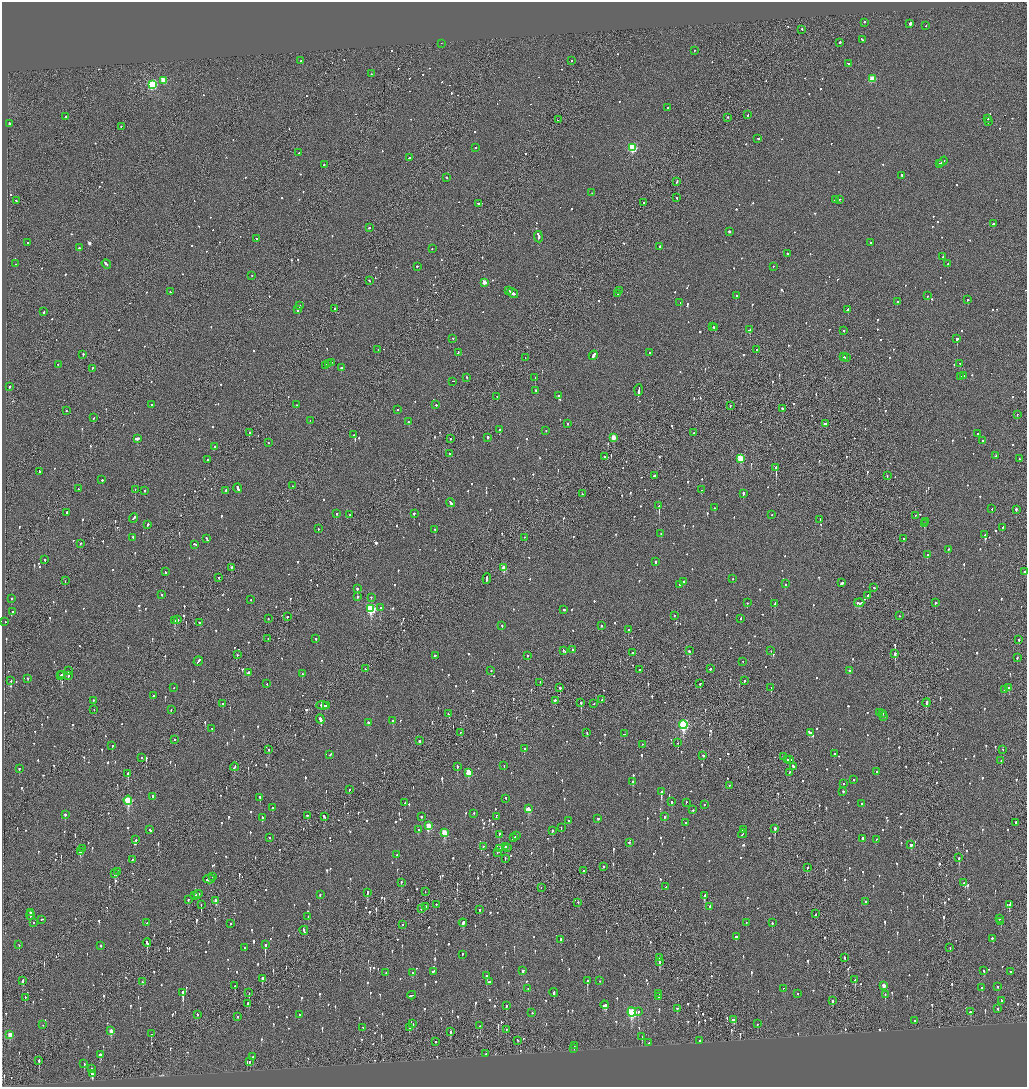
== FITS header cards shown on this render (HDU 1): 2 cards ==
NAXIS1  =                 2049
NAXIS2  =                 2169

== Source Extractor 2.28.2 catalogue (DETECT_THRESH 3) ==
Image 2049 x 2169 px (HDU 1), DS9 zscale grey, zoomed out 1/2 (1 PNG px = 2 x 2 image px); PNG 1029 x 1089 px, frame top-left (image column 1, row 2169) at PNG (2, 2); each listed source drawn as its Kron ellipse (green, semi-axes under 4 px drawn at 4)
Background -0.0838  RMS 0.066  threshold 0.198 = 3 sigma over >= 5 px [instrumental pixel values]
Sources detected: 1445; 44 cannot appear on this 1/2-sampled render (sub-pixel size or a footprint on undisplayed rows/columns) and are neither listed nor drawn; of the other 1401, the 500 brightest by FLUX_AUTO listed and drawn (901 fainter detections omitted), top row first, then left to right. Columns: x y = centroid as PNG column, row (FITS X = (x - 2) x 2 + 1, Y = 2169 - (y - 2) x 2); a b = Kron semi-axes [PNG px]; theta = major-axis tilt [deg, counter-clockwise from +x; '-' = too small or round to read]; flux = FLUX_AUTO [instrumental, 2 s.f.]
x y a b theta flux
864 22 2 2 - 300
910 24 2 2 - 440
926 26 2 2 - 86
802 29 2 2 - 70
862 40 4 2 - 190
840 42 2 2 - 190
441 43 2 1 - 93
694 50 2 1 - 63
571 60 2 2 - 70
301 61 2 2 - 77
848 64 3 2 - 100
371 74 2 2 - 55
872 79 3 3 - 420
163 80 3 3 - 300
152 85 4 3 - 1300
668 107 2 2 - 63
748 115 2 2 - 110
65 116 2 2 - 80
727 117 2 2 - 130
988 118 2 2 - 71
558 120 2 1 - 71
988 122 2 1 - 76
9 123 2 2 - 880
121 127 2 2 - 75
758 138 2 2 - 110
476 148 2 2 - 190
632 148 4 3 - 900
299 153 2 2 - 63
410 158 3 2 - 190
943 161 5 2 - 180
939 164 3 2 - 110
324 165 2 2 - 120
902 175 2 2 - 480
447 177 2 2 - 77
677 182 3 2 - 120
592 193 2 1 - 110
677 197 2 1 - 78
839 199 2 1 - 71
835 200 2 2 - 100
16 201 2 2 - 56
643 203 2 1 - 270
478 204 3 2 - 100
993 224 2 2 - 140
369 228 3 2 - 77
729 232 2 2 - 120
538 237 6 2 -83 630
257 238 2 2 - 61
28 242 2 2 - 53
871 243 2 2 - 75
659 246 2 2 - 60
79 248 2 2 - 190
432 248 2 2 - 54
787 253 2 2 - 61
943 256 2 2 - 57
16 264 2 1 - 100
106 264 5 2 - 200
948 264 2 2 - 120
417 266 2 2 - 190
773 266 2 2 - 57
252 275 2 2 - 98
369 280 2 2 - 60
484 282 3 3 - 130
509 290 2 1 - 91
619 290 2 1 - 70
170 292 2 2 - 53
513 293 6 2 -35 580
618 294 2 2 - 55
736 295 2 2 - 60
927 296 2 2 - 110
967 299 2 2 - 85
897 301 2 2 - 68
680 302 2 2 - 180
300 306 2 2 - 170
335 308 2 2 - 290
848 309 3 2 - 250
298 310 2 2 - 200
44 312 2 2 - 69
713 326 2 1 - 90
715 327 3 2 - 250
750 329 4 2 - 260
844 330 2 2 - 93
453 338 2 2 - 77
957 339 2 2 - 610
756 349 2 2 - 170
378 350 2 2 - 73
649 352 2 2 - 140
458 353 3 2 - 150
83 354 2 2 - 230
593 355 5 2 - 250
844 357 2 1 - 76
846 357 2 2 - 120
525 358 3 1 - 150
331 362 2 1 - 94
960 363 2 2 - 160
58 364 2 2 - 87
329 364 4 2 - 170
326 365 3 2 - 100
92 368 2 1 - 73
341 368 2 2 - 120
960 376 2 2 - 66
964 376 2 2 - 58
467 377 2 2 - 150
535 378 2 1 - 210
453 381 2 1 - 100
9 387 3 2 - 85
536 390 2 2 - 74
639 390 6 2 86 2600
559 396 3 2 - 180
497 397 2 2 - 66
151 404 2 2 - 130
297 405 2 2 - 57
436 405 2 2 - 95
730 405 2 1 - 130
782 408 2 2 - 91
398 410 2 1 - 57
66 411 2 2 - 110
1017 415 2 2 - 56
93 418 2 2 - 66
310 420 2 1 - 110
408 422 2 2 - 110
825 423 3 2 - 100
567 424 2 2 - 75
500 430 2 2 - 180
546 430 2 2 - 88
249 432 2 2 - 140
694 433 2 2 - 56
978 434 2 2 - 120
354 435 2 2 - 56
488 437 3 2 - 300
613 437 3 3 - 210
137 438 3 2 - 620
450 439 2 2 - 74
983 441 2 2 - 110
268 443 2 2 - 61
215 446 2 2 - 71
449 453 2 1 - 280
605 456 2 1 - 65
996 456 2 2 - 75
740 458 4 3 - 570
208 459 2 2 - 190
1019 459 3 2 - 90
776 467 2 1 - 1800
39 471 3 2 - 110
887 475 2 1 - 63
654 476 2 2 - 73
102 480 2 2 - 140
292 486 2 1 - 67
238 488 5 2 - 170
79 489 2 2 - 80
135 489 2 1 - 89
226 490 2 2 - 89
701 490 2 1 - 120
145 491 2 2 - 55
582 494 2 2 - 81
743 494 3 2 - 200
451 503 4 2 - 170
659 506 2 2 - 610
715 508 2 2 - 74
992 509 2 2 - 54
1016 509 2 2 - 200
67 512 2 2 - 280
336 513 2 2 - 67
414 513 2 2 - 190
350 515 2 2 - 58
772 515 2 2 - 56
915 515 2 2 - 63
134 518 5 2 - 170
820 519 2 2 - 61
926 521 2 1 - 110
924 523 2 2 - 240
148 524 3 2 - 94
1002 527 3 2 - 57
318 529 2 2 - 80
435 529 2 2 - 86
661 533 2 2 - 120
985 535 2 2 - 100
133 537 2 2 - 61
525 537 2 1 - 55
903 538 2 2 - 100
207 539 4 2 - 180
80 543 2 2 - 100
195 544 3 2 - 120
948 549 2 2 - 58
927 554 2 2 - 73
45 560 3 2 - 95
656 561 2 2 - 180
231 567 2 2 - 110
504 568 3 3 - 190
166 572 2 2 - 130
1025 572 3 2 - 110
219 577 2 2 - 55
733 578 2 2 - 82
487 579 5 2 - 160
65 581 2 1 - 110
683 581 2 2 - 57
842 583 3 2 - 920
679 584 2 2 - 140
785 584 2 2 - 530
357 588 2 2 - 130
874 588 2 2 - 110
162 594 2 2 - 63
868 595 3 2 - 81
357 597 2 2 - 92
371 597 2 2 - 56
11 598 2 2 - 220
251 600 2 2 - 84
747 603 2 2 - 90
859 603 5 2 - 170
935 603 2 2 - 150
775 604 3 2 - 110
380 608 2 2 - 77
371 609 4 4 - 1200
564 610 2 2 - 220
12 612 2 2 - 71
674 615 2 2 - 58
899 616 2 2 - 58
287 617 2 2 - 170
741 618 2 2 - 59
177 619 2 2 - 81
268 619 2 2 - 69
174 620 2 2 - 190
5 622 2 2 - 68
199 622 2 2 - 110
502 625 2 2 - 66
601 626 2 2 - 56
628 630 2 2 - 66
316 638 2 2 - 85
268 639 2 1 - 66
1019 640 2 2 - 110
573 649 2 2 - 76
564 650 4 2 - 63
689 651 2 2 - 140
771 651 2 1 - 94
632 653 2 2 - 60
895 653 3 2 - 220
237 655 2 2 - 75
435 655 2 2 - 130
527 655 2 2 - 58
1017 657 2 2 - 58
198 661 5 2 - 250
743 661 2 2 - 55
365 669 2 2 - 72
710 669 2 2 - 190
639 670 2 2 - 87
849 670 2 2 - 54
68 671 2 2 - 250
491 671 2 2 - 57
248 672 2 2 - 150
62 674 2 2 - 88
302 674 2 2 - 80
60 676 3 2 - 88
68 676 2 2 - 140
28 678 2 2 - 120
11 681 2 2 - 66
744 681 2 2 - 180
540 682 2 2 - 54
267 684 2 2 - 58
700 684 2 2 - 55
771 687 2 2 - 310
174 688 2 1 - 55
560 688 2 2 - 420
1008 688 2 2 - 210
1004 690 2 2 - 59
153 696 2 2 - 94
93 700 2 2 - 64
555 700 2 2 - 730
602 700 2 2 - 160
581 702 2 2 - 370
223 703 2 2 - 63
926 703 4 2 - 150
593 704 2 1 - 62
322 705 6 2 -5 260
326 706 2 1 - 120
94 710 2 1 - 54
171 710 2 2 - 54
880 713 2 1 - 160
883 713 2 2 - 57
449 714 2 2 - 62
884 716 2 2 - 140
320 719 5 2 - 290
393 721 2 2 - 83
368 722 2 2 - 230
683 725 4 4 - 1700
212 728 2 2 - 68
460 732 2 1 - 260
587 732 2 1 - 73
810 732 4 2 - 170
624 734 2 1 - 87
174 739 2 1 - 66
419 741 2 2 - 87
678 743 2 2 - 89
642 744 2 1 - 69
112 746 2 2 - 65
524 749 2 2 - 78
1003 749 2 1 - 190
269 750 2 1 - 380
330 754 2 2 - 90
834 754 2 2 - 66
703 755 2 2 - 87
783 757 2 2 - 64
141 758 2 2 - 100
788 759 2 2 - 180
790 759 2 2 - 220
1001 760 2 2 - 80
504 765 2 1 - 58
457 766 3 2 - 130
793 766 4 2 - 190
234 767 4 2 - 200
19 768 2 2 - 190
877 771 2 2 - 64
468 772 4 3 - 340
789 772 3 2 - 70
128 773 3 2 - 190
854 779 2 2 - 70
633 782 2 2 - 150
843 783 2 2 - 72
729 785 2 1 - 130
350 790 2 2 - 58
843 791 2 2 - 71
661 792 3 2 - 660
153 797 4 2 - 130
260 798 3 2 - 110
506 798 2 2 - 56
128 800 4 3 - 890
671 802 3 2 - 140
686 802 2 2 - 72
405 803 2 2 - 86
861 803 2 2 - 70
704 804 2 2 - 68
272 807 2 2 - 89
528 809 3 2 - 550
693 810 2 2 - 85
474 813 2 2 - 75
65 814 2 2 - 170
307 815 2 2 - 110
324 816 3 2 - 150
421 816 2 2 - 70
496 817 3 2 - 150
664 817 2 2 - 130
262 818 4 2 - 170
598 818 2 2 - 55
568 821 2 2 - 87
1016 822 2 2 - 76
686 823 2 2 - 62
429 826 3 3 - 300
561 828 2 2 - 70
775 828 3 2 - 280
743 829 2 2 - 220
150 830 3 2 - 170
419 830 2 2 - 85
552 830 2 2 - 85
444 832 4 3 - 380
499 834 3 2 - 83
742 834 4 2 - 120
517 836 3 1 - 110
270 837 2 2 - 83
513 838 3 2 - 220
863 839 3 2 - 570
876 839 3 2 - 87
136 840 2 2 - 76
629 842 2 2 - 130
911 844 2 2 - 110
483 846 2 2 - 65
505 846 3 2 - 140
83 848 2 2 - 91
508 848 2 2 - 130
499 849 2 2 - 78
80 851 3 2 - 260
497 852 2 1 - 57
396 855 2 2 - 62
505 858 2 1 - 93
959 858 3 2 - 390
132 859 2 2 - 73
603 867 2 2 - 230
807 867 2 2 - 80
584 870 2 2 - 59
118 872 3 2 - 130
115 874 3 3 - 140
212 877 2 2 - 60
209 879 6 2 1 200
401 882 2 2 - 70
963 883 2 2 - 63
541 887 2 2 - 55
666 887 2 2 - 110
425 891 2 1 - 72
367 892 2 2 - 200
198 894 4 2 - 110
195 895 3 1 - 90
320 895 2 2 - 61
704 896 4 2 - 110
188 899 3 2 - 89
216 901 3 3 - 88
865 901 2 2 - 54
578 902 2 2 - 54
201 904 2 1 - 100
436 904 2 2 - 59
1009 904 4 2 - 150
710 906 2 2 - 65
426 907 3 1 - 82
421 908 3 2 - 65
480 909 2 2 - 57
30 912 2 2 - 230
816 914 2 1 - 120
30 915 5 2 - 100
308 916 2 2 - 140
999 918 2 2 - 130
42 919 3 2 - 110
1001 921 2 2 - 57
33 922 2 2 - 68
746 922 2 2 - 69
147 923 2 2 - 93
230 923 2 2 - 82
463 923 4 2 - 660
772 923 2 2 - 68
402 925 2 1 - 59
304 930 4 2 - 120
736 936 3 2 - 62
992 938 2 2 - 150
561 939 2 2 - 95
147 943 4 2 - 310
19 945 2 2 - 83
101 945 2 2 - 56
265 945 3 2 - 480
245 948 2 2 - 92
950 948 2 2 - 130
462 954 2 2 - 57
844 957 3 1 - 340
659 958 2 2 - 360
660 962 3 2 - 54
433 971 3 2 - 330
523 971 4 2 - 100
984 971 3 2 - 78
1010 971 2 2 - 74
386 972 2 2 - 55
413 973 2 2 - 120
487 976 2 2 - 74
262 978 3 2 - 300
855 980 2 2 - 90
22 981 3 2 - 140
587 981 3 2 - 520
599 981 2 2 - 100
143 982 3 2 - 75
489 982 2 2 - 140
884 985 3 3 - 89
235 986 2 2 - 55
998 987 2 2 - 61
784 988 3 2 - 140
982 988 2 2 - 100
528 989 2 1 - 55
183 992 3 2 - 1900
554 992 4 2 - 180
249 993 3 1 - 56
659 993 2 2 - 99
798 993 2 2 - 58
412 995 4 2 - 210
885 995 3 2 - 100
25 997 2 2 - 68
659 997 2 2 - 98
1001 1000 2 2 - 88
833 1001 2 2 - 69
248 1003 2 2 - 120
605 1005 4 3 - 300
506 1006 3 2 - 130
677 1008 2 2 - 94
998 1008 2 2 - 56
638 1011 3 2 - 65
632 1012 4 3 - 1100
970 1012 3 3 - 59
532 1013 2 2 - 73
197 1014 2 2 - 70
299 1015 2 2 - 57
237 1016 2 1 - 64
734 1020 3 2 - 120
915 1020 2 2 - 230
413 1024 2 2 - 75
757 1024 2 2 - 64
43 1025 2 2 - 82
480 1026 2 2 - 61
409 1027 3 2 - 58
363 1028 3 2 - 70
506 1029 3 2 - 56
111 1031 4 3 - 150
450 1032 2 2 - 81
10 1034 4 3 - 140
151 1034 2 2 - 56
642 1037 2 2 - 150
517 1040 2 2 - 58
700 1041 3 2 - 79
436 1042 2 2 - 100
649 1043 2 2 - 80
574 1046 2 1 - 130
574 1048 2 2 - 58
100 1054 3 2 - 130
486 1054 2 1 - 66
253 1056 2 2 - 61
39 1060 2 2 - 170
250 1061 3 2 - 83
84 1064 3 2 - 91
91 1069 2 2 - 150
92 1074 3 3 - 310
At the frame edge (FLAGS 8, measured only in part): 1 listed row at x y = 1025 572
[901 fainter detections neither listed nor drawn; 44 sub-pixel or undisplayed-footprint detections neither listed nor drawn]